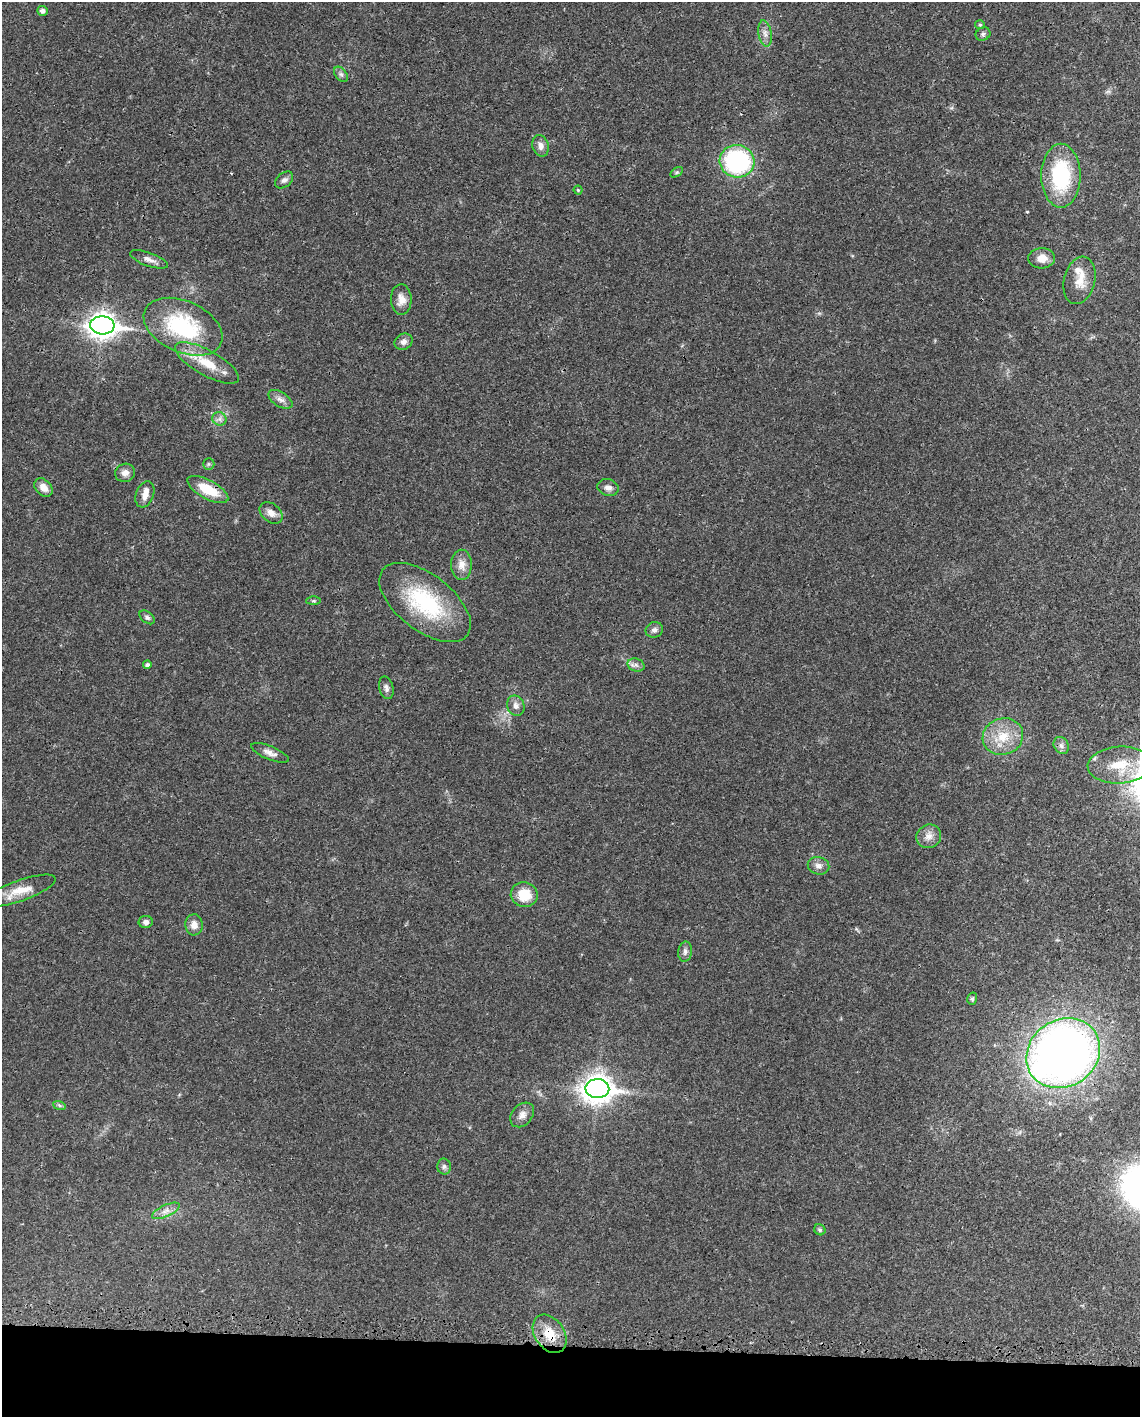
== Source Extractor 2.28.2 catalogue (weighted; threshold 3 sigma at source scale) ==
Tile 10 of 4 x 3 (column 2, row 3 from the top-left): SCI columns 1230-2367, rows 259-1673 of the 4733 x 4651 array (HDU 1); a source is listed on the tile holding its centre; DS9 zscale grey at full resolution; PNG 1142 x 1419 px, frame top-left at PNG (2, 2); each listed source drawn as its Kron ellipse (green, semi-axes under 4 px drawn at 4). Shown black and unused: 5% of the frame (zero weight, under 3 of 4 exposures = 7% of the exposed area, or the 3 px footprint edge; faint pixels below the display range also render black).
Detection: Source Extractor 2.28.2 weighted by HDU 2 'WHT'; one run over the whole footprint, this tile lists its part. Background 0.0165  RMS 0.0028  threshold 0.0125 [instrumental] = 3 sigma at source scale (4.5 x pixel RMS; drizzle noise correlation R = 1.50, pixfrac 1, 0.05/0.05 arcsec/px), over >= 5 px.
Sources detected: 59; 2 inside a brighter listed object's ellipse — not listed separately; the other 57 listed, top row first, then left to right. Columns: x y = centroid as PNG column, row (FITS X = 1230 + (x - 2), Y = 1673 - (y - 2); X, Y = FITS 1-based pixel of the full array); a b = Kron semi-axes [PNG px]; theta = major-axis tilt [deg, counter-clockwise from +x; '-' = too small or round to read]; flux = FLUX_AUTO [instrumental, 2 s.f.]
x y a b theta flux
42 11 5 5 - 1.1
980 25 5 4 - 0.34
765 34 13 6 -80 1.4
983 34 7 6 - 0.62
341 74 8 5 -53 0.69
540 146 11 8 -75 1.5
737 161 17 16 - 39
677 172 7 4 31 0.43
1061 176 32 19 90 21
284 180 10 7 40 1
578 190 4 4 - 0.34
1042 258 13 10 3 2.4
149 259 20 6 -20 1.7
1079 280 24 15 76 4.4
401 299 15 10 -88 2.5
102 325 12 9 -5 240
183 327 42 25 -24 25
404 342 9 7 32 1.4
207 363 36 12 -29 7.6
280 399 13 7 -32 1.4
219 419 7 6 - 0.93
209 464 6 5 - 0.45
125 473 10 9 - 1.6
43 488 10 7 -44 2.3
608 488 11 8 -17 1.4
208 489 22 9 -28 7.6
145 494 13 8 69 2.2
271 513 13 9 -39 2
461 565 15 10 89 2.5
313 601 7 4 1 0.39
425 603 53 28 -38 25
147 617 9 5 -38 0.72
654 630 9 7 21 1
147 665 4 4 - 0.87
636 665 8 6 -16 0.95
386 688 11 7 -75 0.99
516 706 10 8 -68 1.4
1003 736 20 18 19 7.1
1061 745 9 7 -59 1
270 753 20 6 -22 1.8
1120 765 32 18 3 9.8
929 836 13 11 25 2.1
818 866 11 8 -14 1.5
20 891 38 10 19 5.3
524 895 13 12 - 6.1
146 922 7 6 - 1
194 925 10 9 - 2.1
685 952 10 7 82 0.95
972 999 6 5 - 0.49
1063 1053 38 33 35 230
597 1089 12 9 -2 320
59 1105 6 4 -19 0.47
522 1115 14 10 48 1.9
444 1166 8 7 - 0.78
166 1211 15 5 25 1.7
820 1230 6 5 - 0.54
550 1334 21 14 -56 6.2
Overlapping masked pixels (flux is a lower limit): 4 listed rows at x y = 102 325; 208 489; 1063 1053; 550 1334